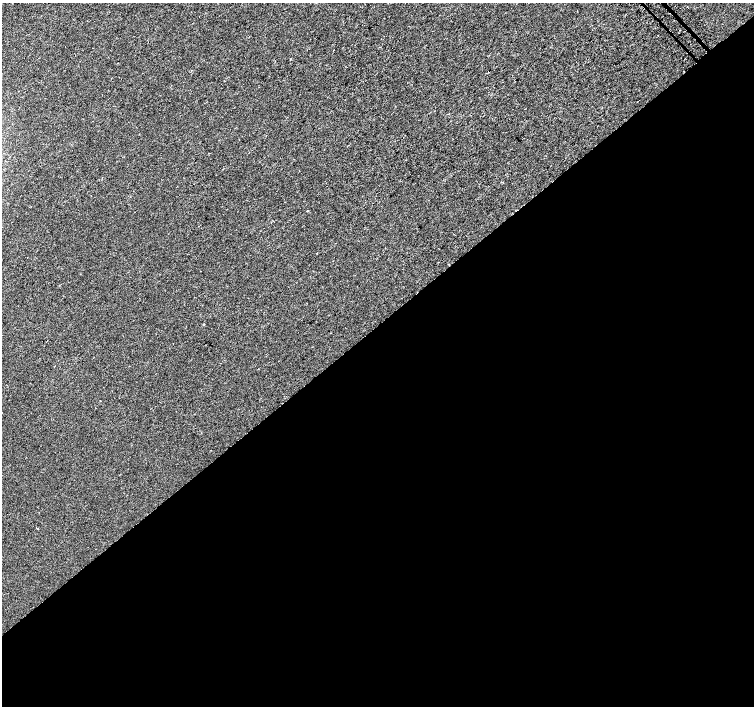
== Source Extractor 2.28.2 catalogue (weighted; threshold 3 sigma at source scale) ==
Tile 15 of 4 x 4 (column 3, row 4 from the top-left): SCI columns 3037-4539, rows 232-1638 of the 6063 x 6024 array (HDU 1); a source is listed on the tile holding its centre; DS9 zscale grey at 2 x 2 block average (1 PNG px = mean of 2 x 2 image px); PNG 756 x 708 px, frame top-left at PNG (2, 3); no overlay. Shown black and unused: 54% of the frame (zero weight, under 2 of 3 exposures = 2% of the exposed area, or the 3 px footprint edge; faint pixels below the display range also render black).
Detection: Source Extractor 2.28.2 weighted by HDU 2 'WHT'; one run over the whole footprint, this tile lists its part. Background -9.48e-05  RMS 0.003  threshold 0.0133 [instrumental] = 3 sigma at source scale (4.5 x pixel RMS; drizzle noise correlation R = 1.50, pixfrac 1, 0.0396/0.0396 arcsec/px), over >= 5 px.
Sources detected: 4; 1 cosmic-ray / hot-pixel residue — not listed; the other 3 listed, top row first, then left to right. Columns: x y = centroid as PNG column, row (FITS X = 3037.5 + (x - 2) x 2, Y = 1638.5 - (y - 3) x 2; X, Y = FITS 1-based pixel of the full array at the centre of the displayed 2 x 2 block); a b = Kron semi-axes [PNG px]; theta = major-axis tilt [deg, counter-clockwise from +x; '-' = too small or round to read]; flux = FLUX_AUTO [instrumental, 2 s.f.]
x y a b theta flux
307 211 2 2 - 0.44
316 253 2 2 - 0.41
203 324 3 2 - 0.5